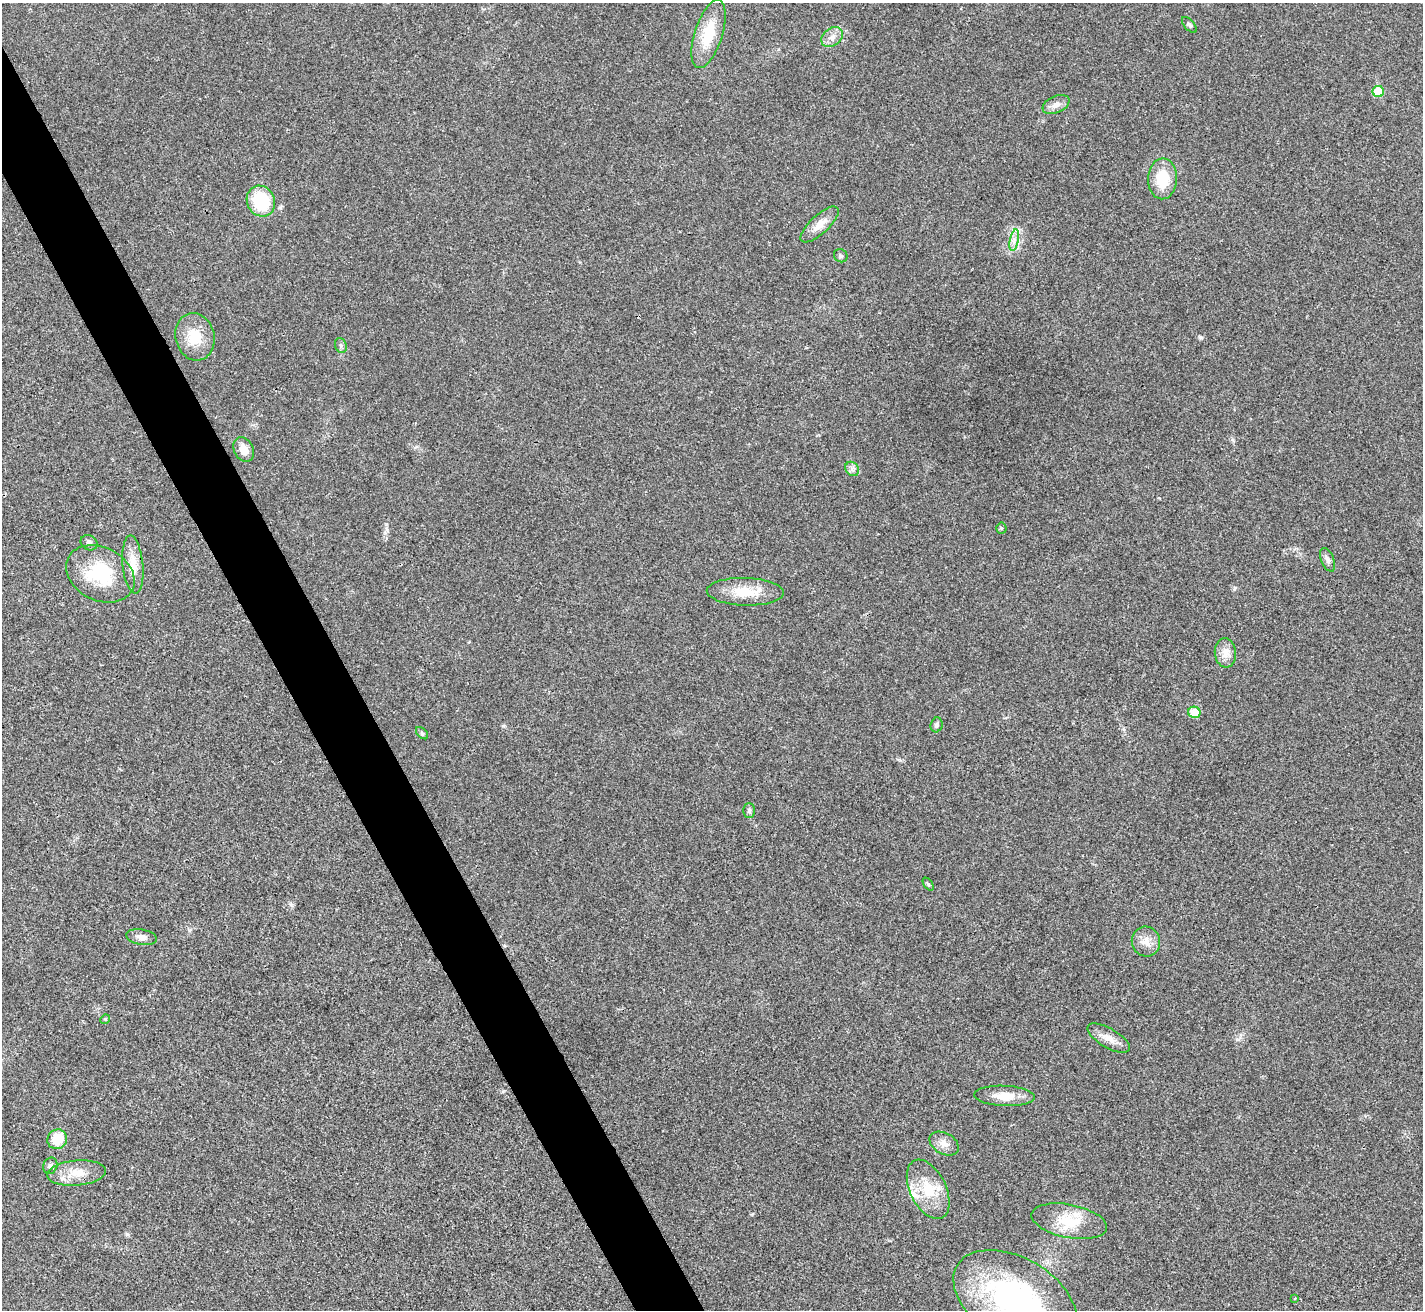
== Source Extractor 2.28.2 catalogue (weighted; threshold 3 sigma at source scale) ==
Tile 11 of 4 x 4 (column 3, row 3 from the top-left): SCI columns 2847-4267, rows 1598-2905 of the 5689 x 5677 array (HDU 1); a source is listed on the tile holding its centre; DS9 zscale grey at full resolution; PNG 1425 x 1312 px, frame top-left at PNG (2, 3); each listed source drawn as its Kron ellipse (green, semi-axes under 4 px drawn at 4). Shown black and unused: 4% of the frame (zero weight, under 3 of 4 exposures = <1% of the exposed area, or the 3 px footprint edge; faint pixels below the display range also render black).
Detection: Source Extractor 2.28.2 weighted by HDU 2 'WHT'; one run over the whole footprint, this tile lists its part. Background 0.0208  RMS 0.0055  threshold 0.0248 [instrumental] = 3 sigma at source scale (4.5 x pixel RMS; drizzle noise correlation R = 1.50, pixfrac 1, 0.05/0.05 arcsec/px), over >= 5 px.
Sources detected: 40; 1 inside a brighter listed object's ellipse — not listed separately; the other 39 listed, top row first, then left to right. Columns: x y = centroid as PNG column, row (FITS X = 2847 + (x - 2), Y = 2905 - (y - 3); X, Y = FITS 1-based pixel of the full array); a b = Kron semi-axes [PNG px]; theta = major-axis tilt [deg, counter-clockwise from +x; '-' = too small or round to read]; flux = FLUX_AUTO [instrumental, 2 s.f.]
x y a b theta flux
1189 25 9 5 -47 1.1
708 34 35 14 72 19
832 37 12 8 37 3.8
1378 92 6 5 - 14
1056 104 14 8 23 3.4
1162 179 20 14 87 17
261 201 16 14 -62 26
820 224 24 9 43 6.7
1014 240 11 3 80 1.9
841 256 7 6 - 1.3
195 337 24 19 -76 14
341 345 7 5 -71 1.3
244 449 13 9 -61 5.7
852 469 8 6 -48 1.8
1001 528 5 5 - 0.76
89 543 9 7 -33 1.8
1328 560 12 6 -68 2.1
133 565 29 10 -84 9.4
100 574 36 26 -27 30
745 592 38 14 -2 15
1225 653 15 10 -84 5.1
1194 712 6 5 - 10
937 725 7 6 - 1.3
422 733 7 4 -46 0.95
749 811 7 5 -90 1.3
928 884 7 4 -54 0.82
141 937 15 7 -10 3.1
1146 941 15 14 - 5.7
105 1019 5 4 - 0.71
1109 1038 24 9 -30 6.1
1004 1096 30 10 -3 8.7
57 1139 10 9 - 13
944 1144 16 10 -29 4.5
50 1166 8 7 - 1.7
76 1173 29 12 5 11
928 1189 32 18 -64 18
1069 1221 38 16 -11 17
1295 1298 3 2 - 0.85
1015 1299 67 41 -30 120
Isophote crosses this tile's border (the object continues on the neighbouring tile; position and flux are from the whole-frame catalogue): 1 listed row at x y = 1015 1299
Unlisted compact peaks at least as high as the median listed source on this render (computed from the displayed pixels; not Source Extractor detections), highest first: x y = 1200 337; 127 1234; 385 533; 291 905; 1235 588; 1233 440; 504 726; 1159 498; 416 447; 900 760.